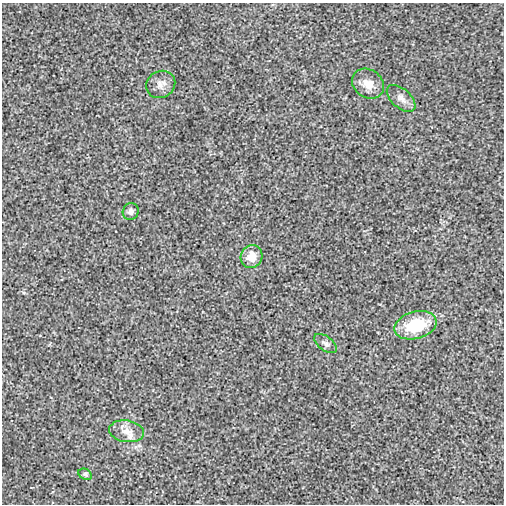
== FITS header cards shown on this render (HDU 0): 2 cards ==
NAXIS1  =                  502
NAXIS2  =                  502

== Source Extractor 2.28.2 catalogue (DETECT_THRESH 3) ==
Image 502 x 502 px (HDU 0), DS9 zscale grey, 1 PNG px = 1 image px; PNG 506 x 506 px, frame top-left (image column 1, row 502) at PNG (2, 3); each listed source drawn as its Kron ellipse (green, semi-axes under 4 px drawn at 4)
Background -1.71e-04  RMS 0.0026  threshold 0.00783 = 3 sigma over >= 5 px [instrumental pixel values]
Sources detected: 9; all 9 listed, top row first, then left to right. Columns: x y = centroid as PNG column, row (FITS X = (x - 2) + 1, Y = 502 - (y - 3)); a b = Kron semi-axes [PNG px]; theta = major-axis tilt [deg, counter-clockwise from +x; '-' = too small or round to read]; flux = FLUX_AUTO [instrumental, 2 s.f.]
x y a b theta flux
161 84 15 13 32 1.4
368 84 17 14 -36 2.2
401 98 17 9 -42 1.3
131 211 8 8 - 0.64
251 257 12 10 60 2.4
415 325 21 13 16 8
325 343 13 7 -37 0.74
127 431 17 11 -9 1.9
85 474 7 5 -29 0.32